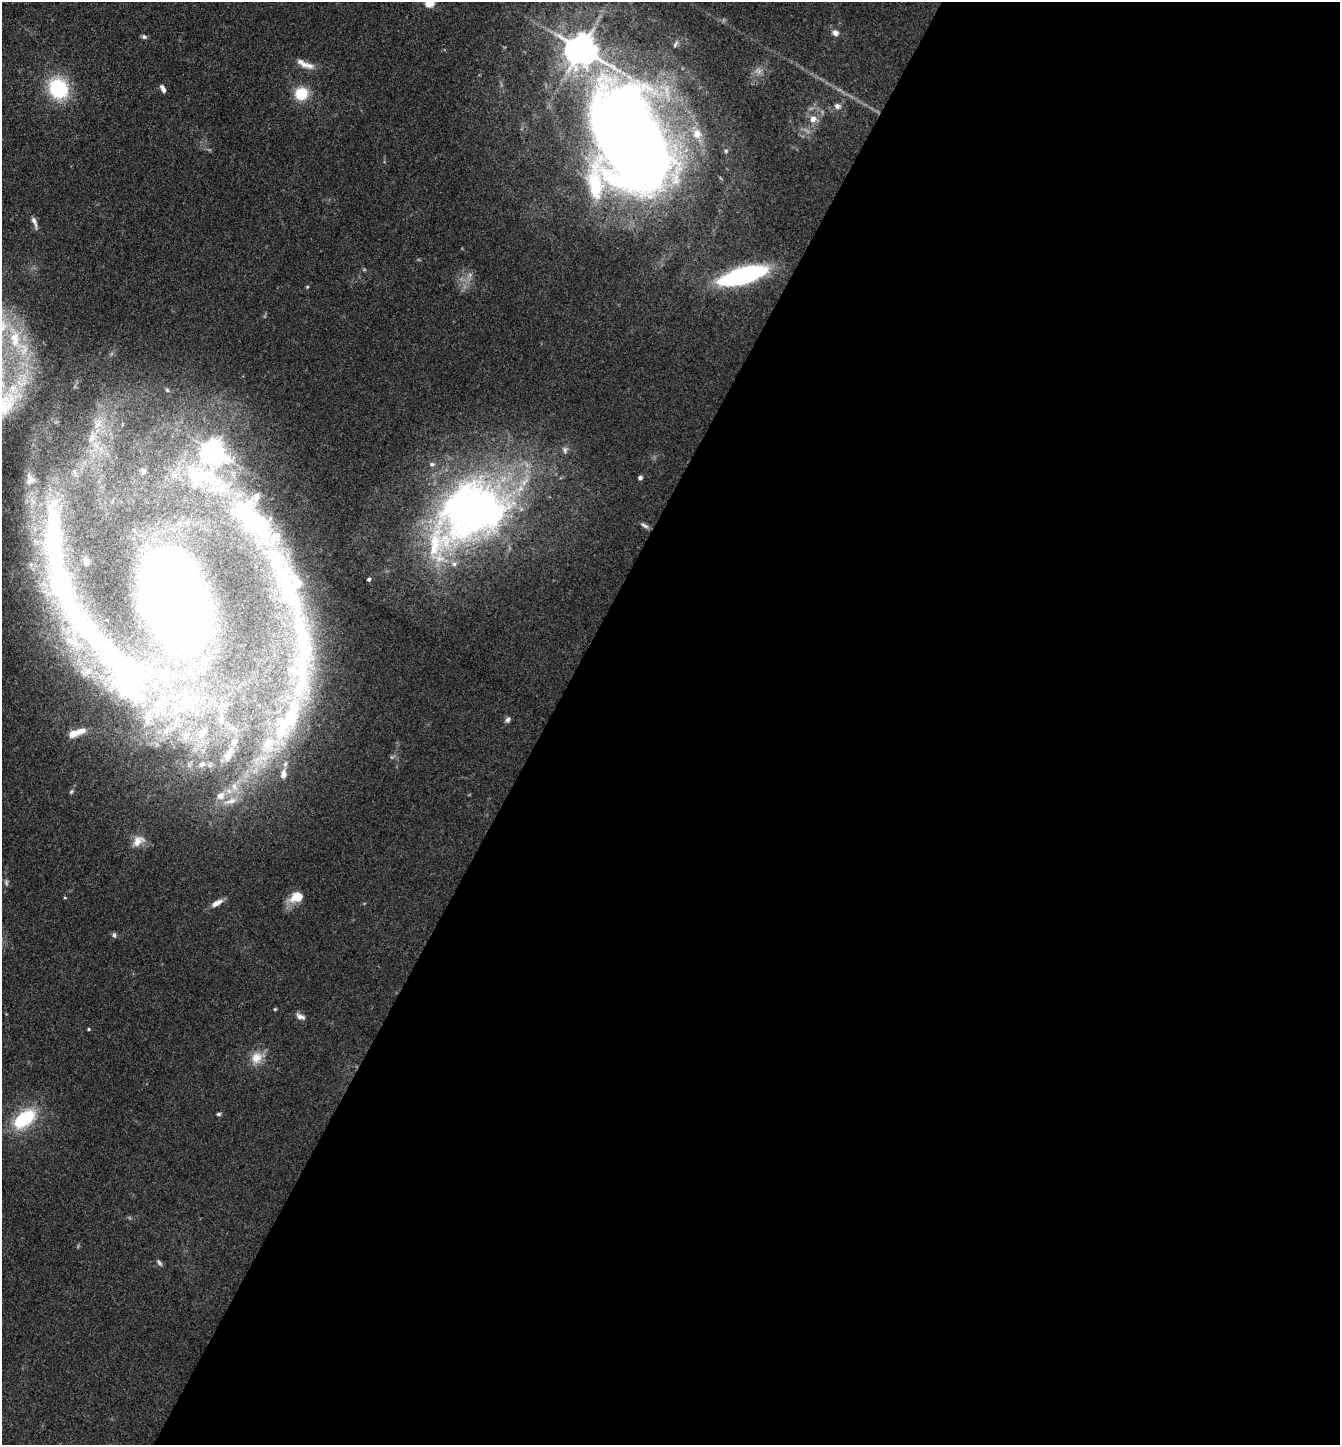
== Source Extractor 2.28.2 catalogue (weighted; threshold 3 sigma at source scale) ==
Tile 12 of 4 x 4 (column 4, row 3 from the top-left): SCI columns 4299-5636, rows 1445-2887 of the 5783 x 5774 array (HDU 1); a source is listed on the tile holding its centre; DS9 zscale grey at full resolution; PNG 1342 x 1447 px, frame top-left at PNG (2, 2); no overlay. Shown black and unused: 59% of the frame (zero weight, under 3 of 4 exposures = <1% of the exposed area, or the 3 px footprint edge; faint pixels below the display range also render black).
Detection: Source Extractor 2.28.2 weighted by HDU 2 'WHT'; one run over the whole footprint, this tile lists its part. Background 0.0821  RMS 0.0064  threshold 0.0288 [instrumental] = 3 sigma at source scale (4.5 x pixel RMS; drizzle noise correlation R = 1.50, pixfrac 1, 0.05/0.05 arcsec/px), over >= 5 px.
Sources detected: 91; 1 too faint to see at this stretch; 7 inside a brighter object's white glare — not listed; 22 inside a brighter listed object's ellipse — not listed separately; the other 61 listed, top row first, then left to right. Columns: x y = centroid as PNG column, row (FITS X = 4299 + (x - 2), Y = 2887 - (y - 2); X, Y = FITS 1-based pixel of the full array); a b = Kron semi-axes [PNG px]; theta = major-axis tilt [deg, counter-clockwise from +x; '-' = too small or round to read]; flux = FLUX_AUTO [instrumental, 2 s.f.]
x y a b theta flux
429 2 5 5 - 32
835 33 8 7 - 3.2
144 37 7 5 -26 1.5
675 44 10 4 61 1.5
581 49 10 9 - 1300
305 64 26 8 -22 6.8
759 71 8 7 - 2.8
58 88 29 24 -60 38
163 89 9 4 -64 3
301 94 16 15 - 16
837 106 9 7 -23 2.5
813 119 8 8 - 5.1
697 134 14 12 -79 7.6
631 138 95 62 -66 980
726 151 5 5 - 0.98
34 222 18 5 -71 3.2
470 275 7 6 - 2.2
743 275 37 12 16 120
307 287 5 4 - 0.69
14 337 31 20 -81 38
167 390 5 4 - 0.83
97 424 9 9 - 4.2
91 439 13 7 61 3.8
565 450 9 6 -83 2.1
213 452 20 11 77 480
143 471 7 5 77 1.7
640 478 5 4 - 1.8
256 497 15 10 55 5.5
472 510 90 69 26 340
644 525 12 5 -30 2.1
279 569 73 29 -67 90
60 574 137 31 -74 170
369 579 4 3 - 1.5
175 599 58 35 -69 1200
300 675 79 27 83 64
128 681 77 44 -73 120
221 720 8 5 -70 1.4
508 720 7 6 - 1.9
202 732 7 6 - 2.7
77 733 23 8 20 9.3
186 736 8 6 74 1.6
234 742 6 5 - 1.4
268 744 22 14 56 16
227 756 8 6 72 2
202 764 6 3 43 0.78
283 774 12 7 88 3.6
71 791 7 5 49 1.2
220 796 11 9 40 4.5
231 801 18 7 18 5.4
138 841 18 12 37 7.7
297 897 16 11 24 11
65 898 4 3 - 0.56
217 903 16 6 28 4.8
114 935 7 5 -81 1.4
275 1009 4 4 - 0.71
300 1016 12 6 -24 3.1
89 1029 4 3 - 0.8
257 1058 16 14 48 9.5
219 1114 6 4 2 1.1
25 1119 30 17 39 38
159 1263 10 4 -53 1.5
Isophote crosses this tile's border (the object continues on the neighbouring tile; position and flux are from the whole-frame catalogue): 2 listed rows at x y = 429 2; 631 138